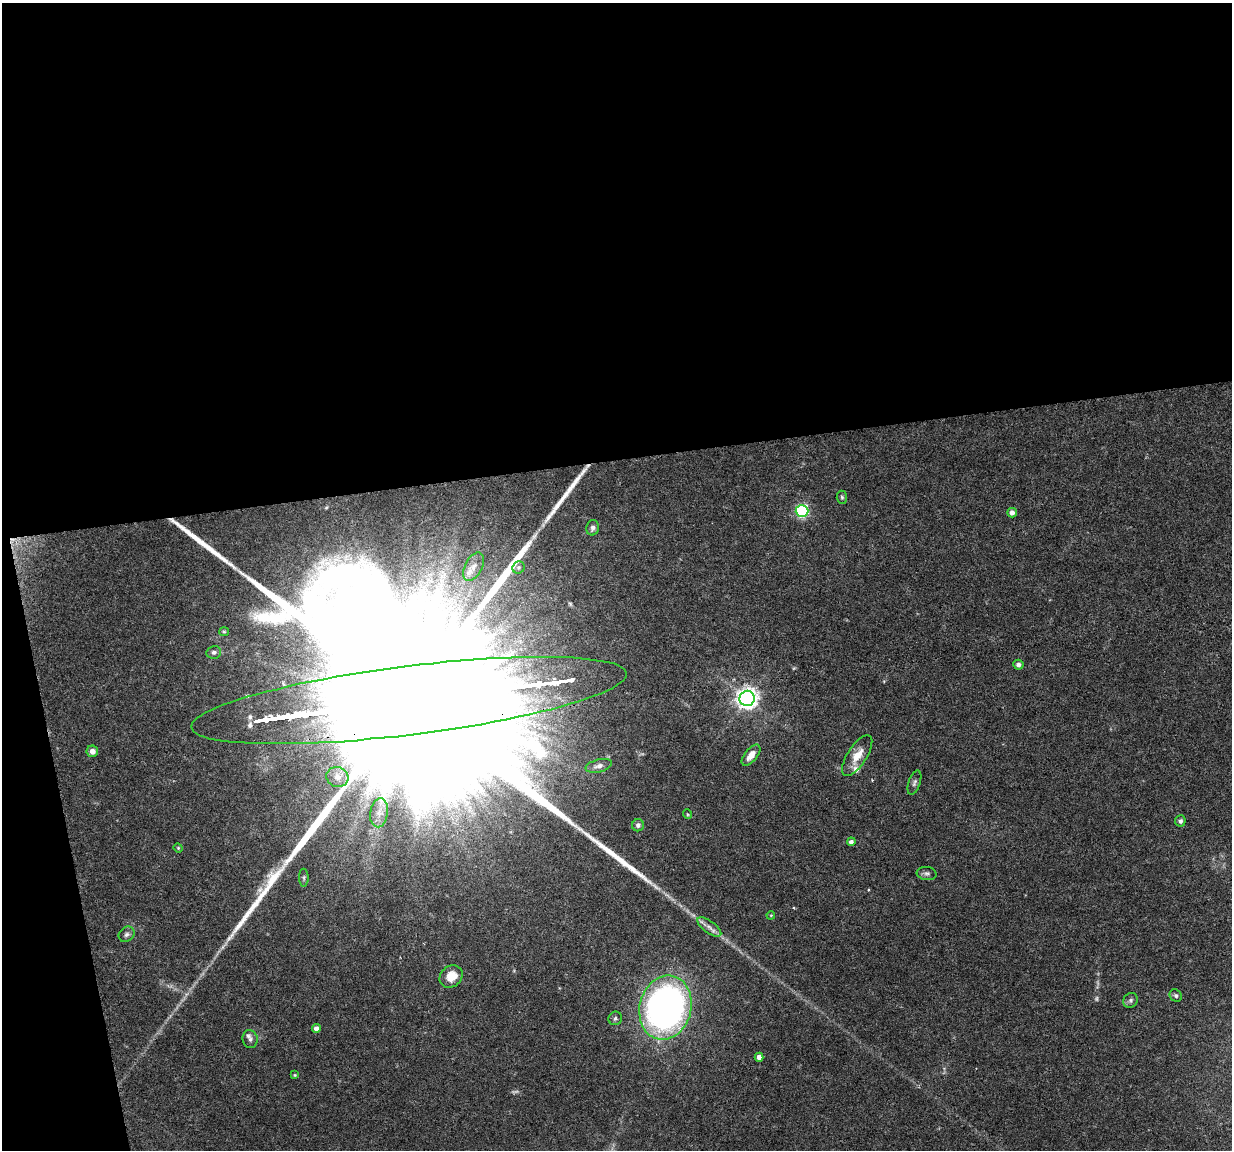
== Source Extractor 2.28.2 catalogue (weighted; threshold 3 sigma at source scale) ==
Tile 1 of 4 x 4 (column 1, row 1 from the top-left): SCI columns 1-1230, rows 3477-4624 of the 4923 x 4704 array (HDU 1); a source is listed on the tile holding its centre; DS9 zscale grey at full resolution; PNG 1234 x 1152 px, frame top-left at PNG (2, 3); each listed source drawn as its Kron ellipse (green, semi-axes under 4 px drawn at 4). Shown black and unused: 43% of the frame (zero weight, under 4 of 8 exposures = <1% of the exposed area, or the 3 px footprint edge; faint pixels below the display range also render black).
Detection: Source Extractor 2.28.2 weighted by HDU 2 'WHT'; one run over the whole footprint, this tile lists its part. Background 0.0186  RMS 0.0013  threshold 0.00538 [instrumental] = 3 sigma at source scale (4.09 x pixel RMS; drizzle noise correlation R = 1.36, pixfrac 0.8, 0.0396/0.0396 arcsec/px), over >= 5 px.
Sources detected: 44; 2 too faint to see at this stretch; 1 inside a brighter object's white glare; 1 cosmic-ray / hot-pixel residue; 1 long thin detection or spike segment (spike, bleed or trail) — neither listed nor drawn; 2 inside a brighter listed object's ellipse — not listed separately; the other 37 listed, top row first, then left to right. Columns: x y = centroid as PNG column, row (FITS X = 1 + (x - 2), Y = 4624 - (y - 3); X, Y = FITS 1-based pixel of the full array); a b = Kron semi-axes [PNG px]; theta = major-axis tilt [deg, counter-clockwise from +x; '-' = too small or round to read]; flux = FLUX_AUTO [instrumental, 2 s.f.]
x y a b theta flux
842 497 6 5 - 0.22
802 511 6 6 - 18
1012 513 5 4 - 0.56
593 528 8 6 78 0.45
474 567 15 8 62 1
519 567 6 5 - 0.3
224 632 5 4 - 0.17
214 652 7 6 - 0.39
1018 665 5 5 - 0.47
747 698 8 7 - 85
409 700 219 34 7 65000
92 751 6 5 - 0.64
751 755 12 6 50 1.2
857 756 23 9 57 1.9
599 766 13 6 14 0.59
337 777 11 10 - 0.97
914 783 12 6 71 0.39
379 813 14 8 81 1.1
687 814 5 3 - 0.12
1180 821 5 5 - 0.4
638 825 6 6 - 0.37
851 842 4 4 - 0.46
178 848 4 4 - 0.13
927 873 10 6 -5 0.36
304 878 9 5 -90 0.23
771 915 4 3 - 0.1
709 927 14 6 -36 0.74
127 934 8 7 - 0.41
451 977 12 10 43 1.9
1176 996 6 5 - 0.3
1131 1000 8 7 - 0.34
665 1008 32 25 75 58
615 1018 7 6 - 0.32
316 1028 4 4 - 0.69
250 1039 9 7 -76 0.41
759 1057 4 4 - 0.82
295 1075 4 3 - 0.13
Overlapping masked pixels (flux is a lower limit): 1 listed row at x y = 409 700
Isophote crosses this tile's border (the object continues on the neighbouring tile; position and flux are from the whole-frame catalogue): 1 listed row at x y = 409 700